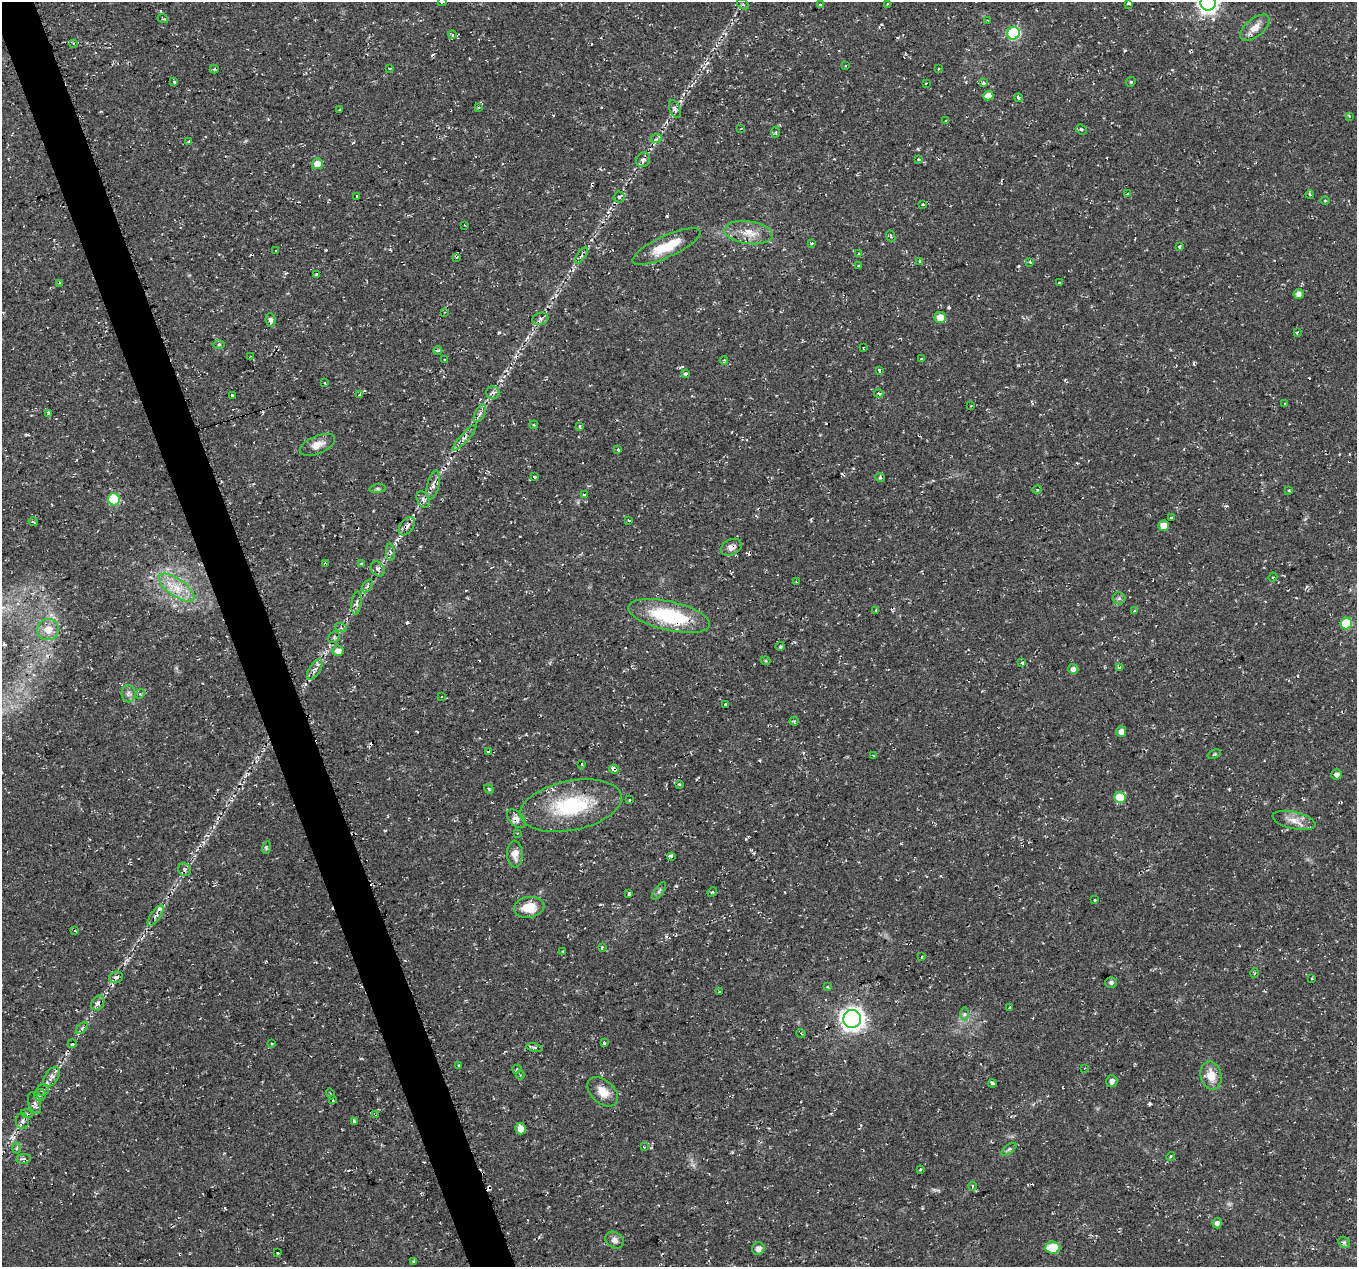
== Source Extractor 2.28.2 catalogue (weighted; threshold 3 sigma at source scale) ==
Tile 11 of 4 x 4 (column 3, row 3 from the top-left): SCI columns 2709-4063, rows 1332-2596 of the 5424 x 5249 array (HDU 1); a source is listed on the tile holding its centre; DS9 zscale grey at full resolution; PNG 1359 x 1269 px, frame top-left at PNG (2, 2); each listed source drawn as its Kron ellipse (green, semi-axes under 4 px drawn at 4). Shown black and unused: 3% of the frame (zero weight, under 2 of 3 exposures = <1% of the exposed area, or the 3 px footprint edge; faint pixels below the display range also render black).
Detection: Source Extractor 2.28.2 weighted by HDU 2 'WHT'; one run over the whole footprint, this tile lists its part. Background 0.0355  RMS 0.004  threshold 0.0181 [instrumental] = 3 sigma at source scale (4.5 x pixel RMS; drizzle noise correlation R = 1.50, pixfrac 1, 0.0396/0.0396 arcsec/px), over >= 5 px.
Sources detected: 232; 23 cosmic-ray / hot-pixel residue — neither listed nor drawn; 1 inside a brighter listed object's ellipse — not listed separately; the other 208 listed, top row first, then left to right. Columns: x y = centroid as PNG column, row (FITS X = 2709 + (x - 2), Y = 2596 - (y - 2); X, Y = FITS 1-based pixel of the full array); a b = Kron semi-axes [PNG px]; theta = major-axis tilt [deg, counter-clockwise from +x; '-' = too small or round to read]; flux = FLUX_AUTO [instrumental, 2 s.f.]
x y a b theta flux
442 2 4 3 - 2.1
1129 3 3 3 - 1.4
1208 3 8 7 - 200
743 4 6 4 -29 0.66
888 4 3 2 - 0.52
820 5 3 3 - 1.4
163 19 5 3 - 0.43
987 20 4 2 - 0.3
1255 28 17 9 40 4
1014 33 6 6 - 46
452 35 4 4 - 1.1
74 43 4 3 - 6.2
845 65 3 2 - 0.54
390 68 4 2 - 0.32
214 69 4 4 - 0.43
938 69 4 2 - 0.28
174 82 3 3 - 1.6
1131 82 5 4 - 0.47
926 83 3 3 - 0.46
984 83 3 3 - 1.6
988 96 5 4 - 3.2
1018 98 4 3 - 1.1
479 107 3 3 - 0.42
340 109 3 2 - 0.33
675 109 9 5 -68 1.2
1349 116 3 3 - 0.38
946 121 3 3 - 2.8
741 128 3 2 - 0.32
1081 129 5 5 - 0.74
776 132 5 3 - 0.5
656 139 6 3 20 0.64
189 141 3 3 - 3.6
919 159 4 4 - 0.67
643 160 8 6 55 1.5
317 164 5 5 - 4.2
1128 194 3 2 - 0.82
1310 194 4 3 - 0.61
357 196 3 3 - 1.5
619 197 5 5 - 0.79
1325 201 5 3 - 0.34
923 204 4 3 - 0.46
464 225 2 2 - 0.32
748 233 24 11 -8 6.5
891 236 6 4 -67 0.77
811 243 3 2 - 0.64
667 246 37 11 25 11
1179 246 4 3 - 0.8
276 251 3 3 - 1.1
859 254 3 3 - 0.66
581 255 9 4 55 1.1
457 257 4 3 - 0.66
919 261 3 3 - 0.44
1030 262 3 3 - 0.69
858 265 3 2 - 0.38
316 275 3 3 - 2
1059 282 3 2 - 0.73
59 283 3 2 - 0.5
1299 294 5 5 - 2
444 312 4 2 - 0.35
940 317 5 5 - 5.4
540 319 8 6 18 1.2
271 320 7 5 -86 1.4
1297 332 3 3 - 0.88
219 344 6 4 1 0.5
863 348 3 2 - 0.37
438 351 4 4 - 1.2
250 357 3 2 - 0.31
921 358 3 3 - 1
445 360 3 3 - 0.7
724 360 4 3 - 0.56
879 370 4 3 - 0.76
686 374 4 3 - 1.2
325 383 3 2 - 0.34
493 392 6 6 - 1.2
879 393 5 4 - 1.7
360 395 3 3 - 1.5
233 396 4 3 - 2.3
1285 404 3 3 - 0.45
971 406 3 2 - 0.33
48 413 3 3 - 1.6
480 413 9 5 63 1.2
534 425 4 3 - 0.38
580 426 3 3 - 0.97
464 438 17 4 48 1.8
317 445 19 9 24 3.8
618 450 4 4 - 0.55
535 477 3 2 - 0.63
880 478 5 3 - 0.52
433 485 14 6 76 2.2
378 489 8 4 7 0.73
1037 490 5 3 - 0.44
1289 490 3 3 - 0.41
584 495 4 3 - 0.72
114 499 6 6 - 20
423 500 9 5 -64 1.2
1171 517 3 3 - 1.1
628 520 3 3 - 0.67
33 522 4 3 - 0.82
407 526 10 6 52 1.7
1164 526 5 5 - 4.8
731 547 11 7 29 2.4
390 552 9 4 -85 0.92
361 563 4 3 - 0.55
325 564 4 3 - 1.8
378 569 8 6 -53 1.2
1273 577 4 4 - 0.48
796 582 3 2 - 0.36
367 586 7 4 53 0.79
177 588 21 8 -36 7
1119 598 6 6 - 0.8
356 603 12 5 83 1.3
876 610 3 2 - 0.34
1135 611 3 3 - 1.6
669 616 42 14 -13 30
1346 624 6 5 - 18
341 628 6 4 -18 0.65
48 629 11 10 - 5.3
334 637 6 5 - 0.79
780 646 4 3 - 0.49
338 651 5 5 - 2.7
765 661 5 3 - 0.54
1022 663 3 3 - 1.8
1119 667 3 3 - 0.73
1073 669 5 5 - 1.7
315 670 11 5 57 1.7
128 694 8 7 - 1.4
140 694 5 4 - 0.61
441 697 3 3 - 1.3
725 704 3 3 - 0.78
794 721 4 4 - 0.55
1121 731 5 5 - 2.3
488 752 3 3 - 2.2
1214 754 7 3 23 0.49
873 756 4 2 - 0.33
582 764 3 3 - 0.68
614 769 5 3 - 4
1337 774 5 5 - 1.5
679 784 3 3 - 0.52
489 789 5 3 - 0.51
1120 797 6 5 - 9.5
629 800 3 3 - 0.74
571 806 52 24 11 32
516 819 11 7 -45 2.2
1294 820 22 8 -13 4.1
517 833 3 2 - 0.3
266 848 6 4 73 0.55
515 854 13 8 -88 3.1
671 857 3 3 - 97
185 870 7 6 - 1.1
659 891 10 4 55 0.82
712 892 5 4 - 0.6
629 894 4 3 - 0.57
1095 900 3 2 - 1.3
529 907 15 10 10 7.4
156 916 12 5 55 1.4
75 931 3 3 - 0.6
602 947 3 3 - 1.4
563 951 3 3 - 0.69
922 957 3 2 - 0.41
1255 973 5 3 - 0.47
116 977 7 5 18 1.3
1312 979 3 2 - 0.45
1111 982 6 5 - 0.94
827 987 4 3 - 0.53
719 992 3 3 - 0.46
98 1003 8 6 59 1.6
1010 1007 3 2 - 0.41
964 1014 6 4 89 0.73
852 1019 9 9 - 260
82 1028 7 4 46 0.67
801 1034 4 3 - 0.44
604 1043 3 3 - 2.8
72 1044 4 3 - 0.74
272 1044 4 3 - 0.45
535 1047 8 4 -10 0.89
458 1066 4 3 - 0.43
1085 1068 3 2 - 0.26
517 1069 5 3 - 0.53
520 1075 4 4 - 0.5
1211 1076 14 10 -78 5.8
51 1077 11 6 56 2.1
1112 1081 6 5 - 1.8
992 1083 4 3 - 2.1
43 1090 6 5 - 0.82
603 1092 18 11 -42 5.1
330 1094 6 2 -76 0.45
40 1095 6 5 - 1.1
332 1100 3 3 - 1.8
34 1103 11 6 -71 1.6
27 1114 6 3 -17 0.44
375 1115 3 3 - 0.35
22 1121 8 6 -84 1.5
355 1121 3 3 - 2.3
521 1129 6 5 - 3.1
644 1147 3 3 - 0.52
16 1148 5 3 - 0.56
1009 1149 9 4 36 0.87
1171 1156 5 3 - 0.47
23 1159 7 4 9 0.88
920 1169 3 3 - 0.39
973 1186 4 3 - 0.45
1217 1223 5 4 - 1.5
615 1240 10 7 -38 1.7
1344 1242 6 5 - 0.83
1053 1248 7 6 - 8.9
758 1249 6 6 - 1.9
278 1253 3 2 - 0.34
414 1261 4 4 - 0.4
Overlapping masked pixels (flux is a lower limit): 6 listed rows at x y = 407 526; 731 547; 325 564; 669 616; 614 769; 671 857
Isophote crosses this tile's border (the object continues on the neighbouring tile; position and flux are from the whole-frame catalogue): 2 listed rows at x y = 442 2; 1208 3
Unlisted compact peaks at least as high as the median listed source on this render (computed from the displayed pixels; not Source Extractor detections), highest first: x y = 676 886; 1150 1104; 949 307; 407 622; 1018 266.